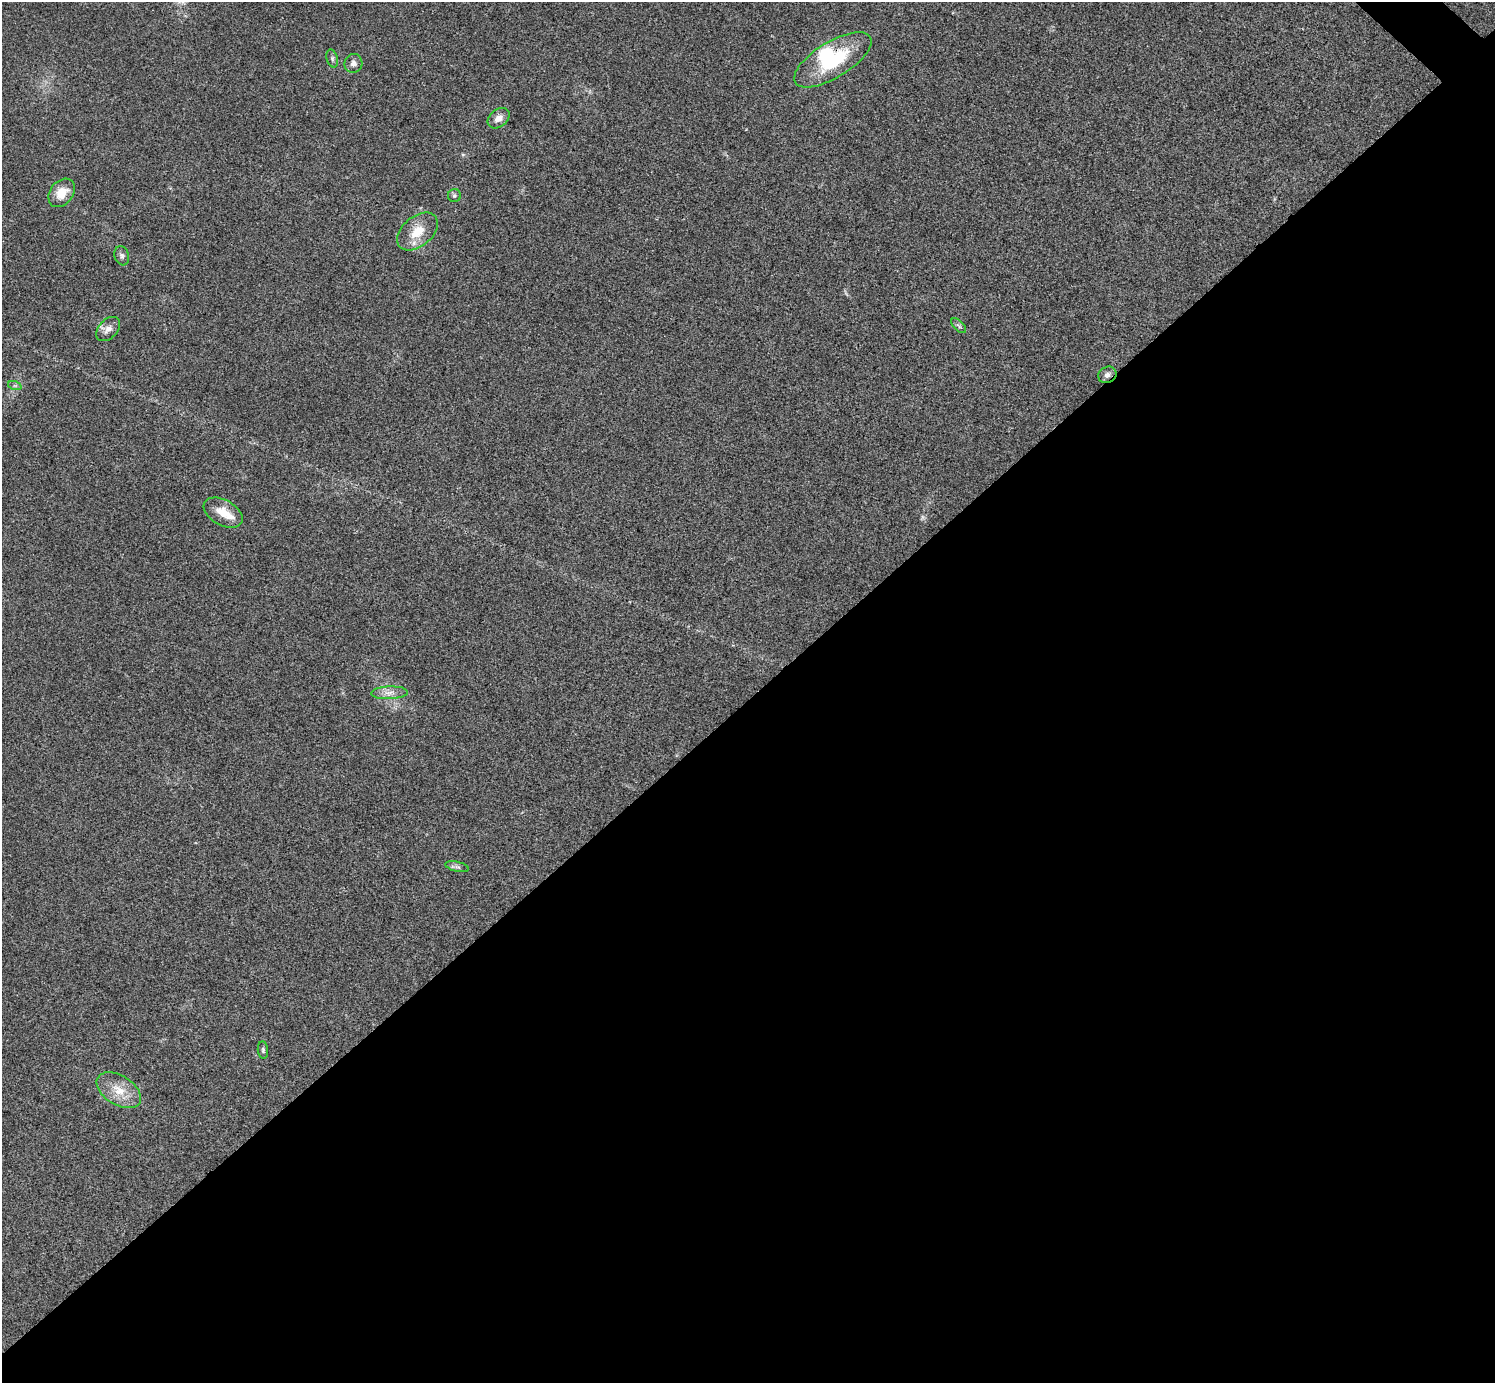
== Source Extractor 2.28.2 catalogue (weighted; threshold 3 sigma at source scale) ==
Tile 15 of 4 x 4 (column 3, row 4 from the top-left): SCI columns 2994-4486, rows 301-1681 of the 5983 x 5983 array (HDU 1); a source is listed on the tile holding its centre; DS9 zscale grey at full resolution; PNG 1497 x 1385 px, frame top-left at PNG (2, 2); each listed source drawn as its Kron ellipse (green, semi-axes under 4 px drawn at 4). Shown black and unused: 50% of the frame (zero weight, under 3 of 4 exposures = <1% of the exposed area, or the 3 px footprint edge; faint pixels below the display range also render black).
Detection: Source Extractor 2.28.2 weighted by HDU 2 'WHT'; one run over the whole footprint, this tile lists its part. Background 0.0219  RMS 0.0055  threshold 0.0249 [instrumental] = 3 sigma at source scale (4.5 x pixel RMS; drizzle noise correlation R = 1.50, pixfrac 1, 0.05/0.05 arcsec/px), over >= 5 px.
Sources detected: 21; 1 too faint to see at this stretch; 1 inside a brighter object's white glare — neither listed nor drawn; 2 inside a brighter listed object's ellipse — not listed separately; the other 17 listed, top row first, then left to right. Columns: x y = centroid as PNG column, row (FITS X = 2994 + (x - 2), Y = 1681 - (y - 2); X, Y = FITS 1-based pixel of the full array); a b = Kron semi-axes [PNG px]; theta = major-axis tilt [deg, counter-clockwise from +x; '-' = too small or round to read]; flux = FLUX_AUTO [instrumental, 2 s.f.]
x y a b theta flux
332 59 9 5 -74 1.5
833 60 44 18 31 36
353 63 9 9 - 2.8
499 118 12 8 39 4.1
62 193 16 11 52 9.4
454 196 6 6 - 1.1
417 232 23 15 40 12
122 256 10 7 -73 1.7
959 326 9 4 -45 1.2
108 329 14 9 46 3.6
1107 375 9 8 - 2.5
15 386 7 4 -18 1
223 513 21 12 -29 9.7
389 693 18 6 2 4.1
457 867 12 5 -13 1.6
263 1050 9 5 -84 1.1
119 1090 24 14 -32 11
Overlapping masked pixels (flux is a lower limit): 2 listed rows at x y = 833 60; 1107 375